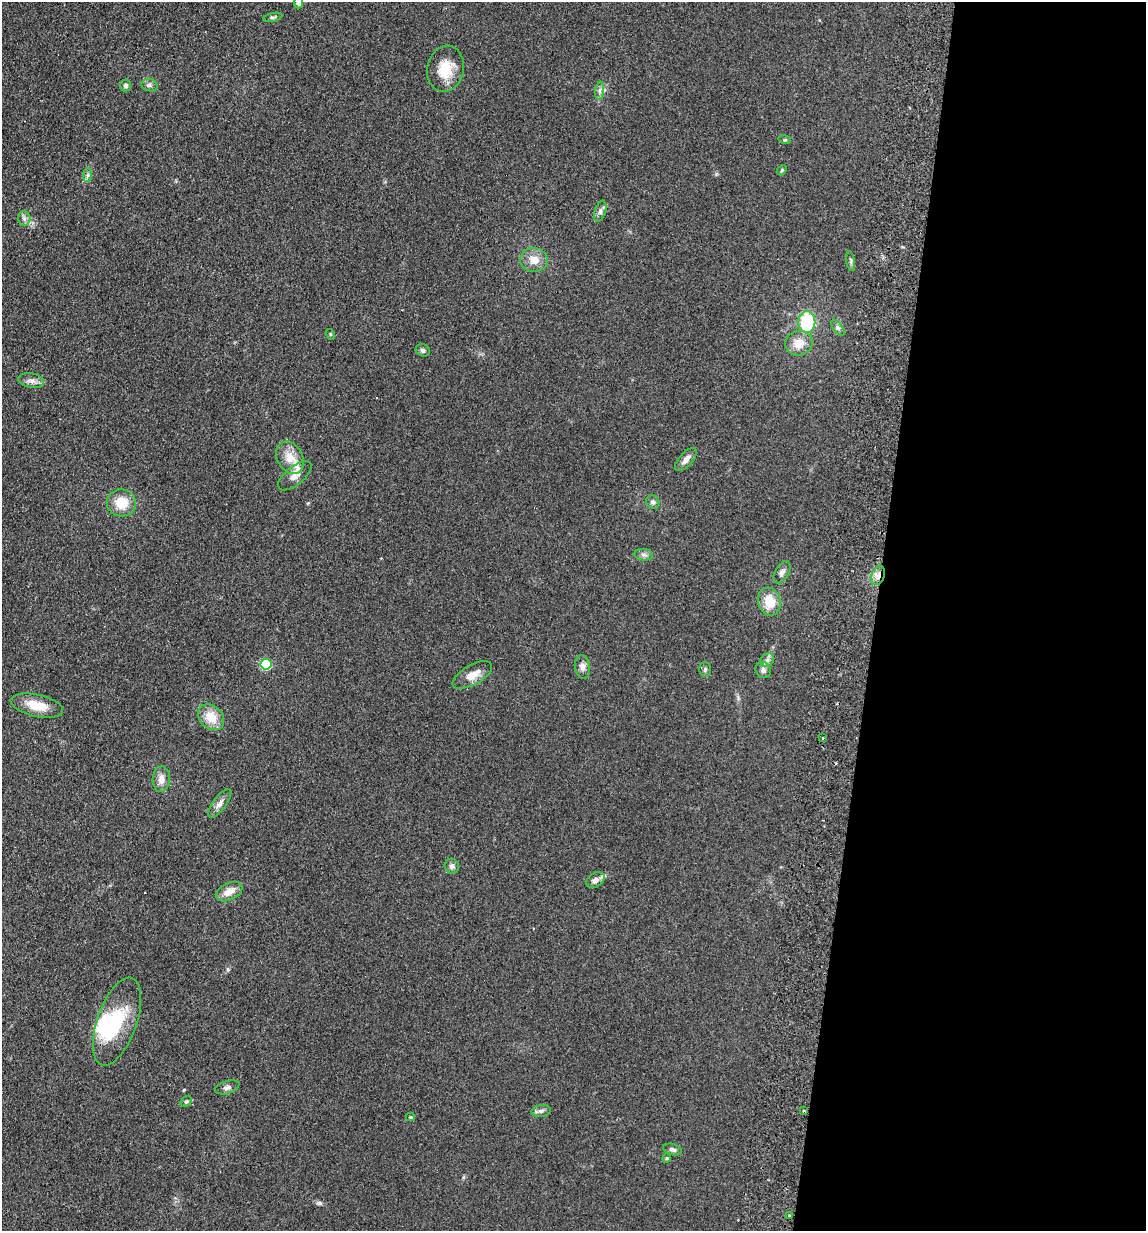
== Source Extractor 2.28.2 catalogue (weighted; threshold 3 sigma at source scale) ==
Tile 12 of 4 x 4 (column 4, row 3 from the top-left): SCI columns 3610-4753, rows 1242-2470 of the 5045 x 4941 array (HDU 1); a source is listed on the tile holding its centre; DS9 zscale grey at full resolution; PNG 1148 x 1233 px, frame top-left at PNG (2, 2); each listed source drawn as its Kron ellipse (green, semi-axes under 4 px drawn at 4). Shown black and unused: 24% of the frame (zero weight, under 2 of 3 exposures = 3% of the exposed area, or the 3 px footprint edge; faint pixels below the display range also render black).
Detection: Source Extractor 2.28.2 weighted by HDU 2 'WHT'; one run over the whole footprint, this tile lists its part. Background 0.166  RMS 0.012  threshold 0.0521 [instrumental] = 3 sigma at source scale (4.5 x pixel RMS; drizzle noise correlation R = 1.50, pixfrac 1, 0.05/0.05 arcsec/px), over >= 5 px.
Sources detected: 57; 3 inside a brighter object's white glare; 1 cosmic-ray / hot-pixel residue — neither listed nor drawn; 2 inside a brighter listed object's ellipse — not listed separately; the other 51 listed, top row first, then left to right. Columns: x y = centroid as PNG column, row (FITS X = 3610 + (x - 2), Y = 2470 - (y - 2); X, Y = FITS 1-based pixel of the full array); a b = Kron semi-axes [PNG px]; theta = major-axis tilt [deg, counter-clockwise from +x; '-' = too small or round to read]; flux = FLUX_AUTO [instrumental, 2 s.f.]
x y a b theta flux
298 3 6 4 89 3.9
273 17 9 4 12 2.1
445 69 23 18 78 29
126 85 6 5 - 2.6
149 85 8 6 -15 3.2
600 91 9 4 82 3.2
785 140 6 4 -16 1.4
782 170 5 4 - 1.3
88 175 7 4 88 2.5
600 211 11 5 72 4
24 218 7 6 - 3.5
534 260 13 12 - 13
851 261 10 4 -79 2.3
807 322 11 8 88 57
838 328 9 4 -54 2.9
330 334 5 3 - 1.1
799 343 14 12 16 15
423 350 7 6 - 2.6
31 381 13 7 -11 5.6
290 458 17 13 -60 17
686 459 14 6 49 6.6
295 476 20 9 39 8.5
653 502 7 6 - 3.4
121 503 14 13 - 23
644 555 9 5 -7 3.4
782 572 12 7 60 4.5
878 575 10 6 69 7.5
769 602 14 11 -73 22
767 660 7 6 - 3.5
266 664 5 5 - 61
582 667 12 7 -82 5.6
705 669 7 6 - 2.3
763 670 8 7 - 4.5
472 675 22 9 29 13
37 706 27 11 -12 22
211 717 15 11 -43 21
823 738 3 3 - 1.3
161 779 13 8 88 8.8
220 803 17 6 53 6.2
452 866 7 7 - 3.5
595 880 10 7 33 4.9
229 892 14 8 25 12
117 1021 46 19 70 60
227 1087 12 6 17 4
186 1101 6 4 47 2.1
541 1111 9 6 10 3.4
803 1111 3 3 - 2.5
410 1117 4 4 - 1.6
673 1149 10 5 -17 3.1
667 1158 4 4 - 1.2
789 1215 3 3 - 1.8
Overlapping masked pixels (flux is a lower limit): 1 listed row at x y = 878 575
Isophote crosses this tile's border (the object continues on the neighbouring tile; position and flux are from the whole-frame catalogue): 1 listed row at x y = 298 3
Unlisted compact peaks at least as high as the median listed source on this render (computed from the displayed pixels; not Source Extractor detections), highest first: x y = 320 1203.